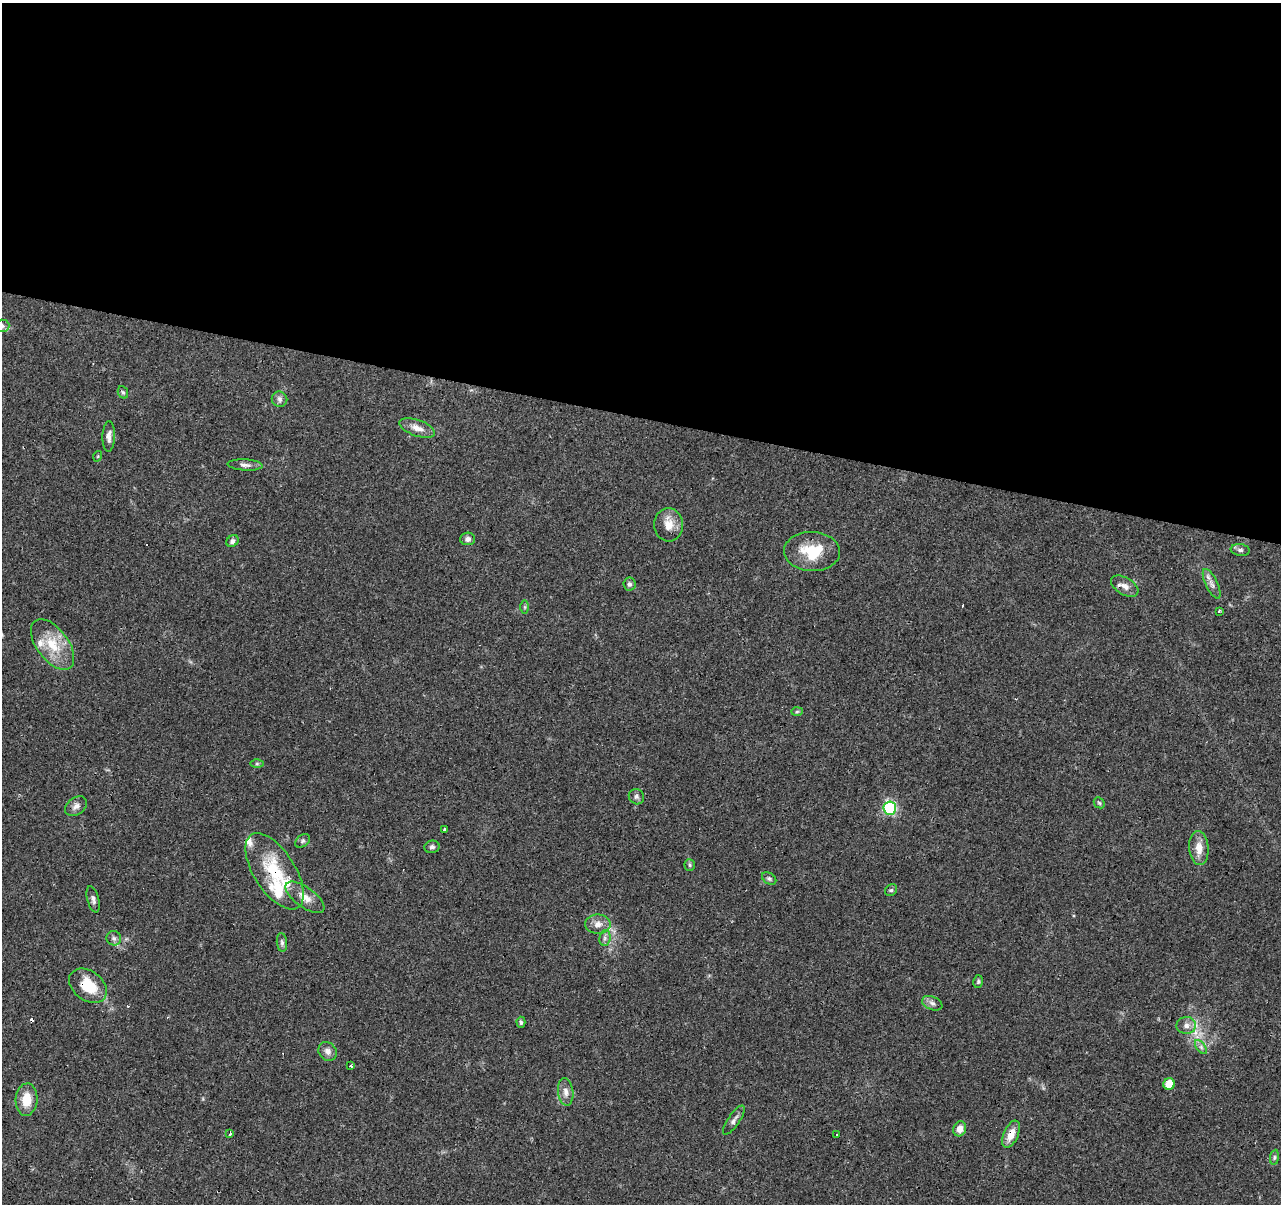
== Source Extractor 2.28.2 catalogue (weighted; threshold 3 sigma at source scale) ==
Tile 3 of 4 x 4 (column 3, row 1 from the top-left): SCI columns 2561-3839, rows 3825-5026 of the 5122 x 5305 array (HDU 1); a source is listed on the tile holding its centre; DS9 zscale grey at full resolution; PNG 1283 x 1206 px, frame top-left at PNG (2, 3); each listed source drawn as its Kron ellipse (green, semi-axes under 4 px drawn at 4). Shown black and unused: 35% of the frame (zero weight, under 3 of 4 exposures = <1% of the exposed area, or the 3 px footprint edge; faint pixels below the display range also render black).
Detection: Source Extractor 2.28.2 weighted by HDU 2 'WHT'; one run over the whole footprint, this tile lists its part. Background 0.0456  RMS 0.0046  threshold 0.0206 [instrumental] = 3 sigma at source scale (4.5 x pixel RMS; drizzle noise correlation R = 1.50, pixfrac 1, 0.0396/0.0396 arcsec/px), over >= 5 px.
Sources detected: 65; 6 cosmic-ray / hot-pixel residue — neither listed nor drawn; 4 inside a brighter listed object's ellipse — not listed separately; the other 55 listed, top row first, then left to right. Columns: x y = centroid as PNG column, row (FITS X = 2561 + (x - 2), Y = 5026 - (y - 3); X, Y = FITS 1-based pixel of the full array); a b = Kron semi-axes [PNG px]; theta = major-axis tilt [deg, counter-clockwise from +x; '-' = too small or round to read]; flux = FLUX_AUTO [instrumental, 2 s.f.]
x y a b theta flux
2 326 7 6 - 1.1
123 392 6 5 - 0.71
280 399 8 7 - 1.7
417 428 18 8 -20 4.1
109 436 15 6 89 2.3
98 456 5 3 - 0.4
245 465 17 5 -3 2
669 525 17 14 -86 5.9
468 539 7 6 - 1.7
232 541 7 5 42 1.4
1240 550 9 6 -7 1.4
812 551 28 19 -2 16
629 584 6 6 - 1.3
1212 584 16 6 -64 2.5
1125 586 15 8 -31 3.1
525 607 7 4 90 0.73
1219 611 4 3 - 0.46
53 645 29 16 -53 14
797 712 6 4 2 0.6
257 764 6 4 0 0.69
636 797 8 7 - 1.3
1099 803 6 4 -45 0.65
76 806 12 8 36 2.3
890 808 7 6 - 55
444 829 4 3 - 0.81
303 841 8 5 41 1
432 847 7 6 - 1.2
1199 848 17 9 -85 5.1
690 865 6 5 - 0.76
275 871 43 20 -57 26
769 878 8 5 -37 0.92
891 890 6 5 - 0.84
305 897 23 10 -36 5.5
93 899 13 6 -75 1.6
598 924 12 9 0 3.5
114 938 7 7 - 1.4
605 938 8 5 83 1.5
282 942 9 5 -84 1.1
978 982 6 4 75 0.76
88 986 21 14 -37 13
932 1003 10 6 -23 1.7
521 1022 5 4 - 0.93
1186 1025 10 8 2 2.6
1201 1047 8 4 -54 1.1
328 1051 10 8 -50 2.3
351 1066 4 3 - 1.3
1169 1084 6 5 - 7.6
566 1092 14 7 -82 2.8
26 1100 16 11 85 8.5
734 1120 17 6 56 1.9
960 1129 8 6 66 3.7
230 1134 4 3 - 1.1
837 1134 2 2 - 0.34
1011 1134 14 7 66 5.3
1274 1157 7 4 82 0.77
Overlapping masked pixels (flux is a lower limit): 4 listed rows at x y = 1125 586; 275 871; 88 986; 1011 1134
Isophote crosses this tile's border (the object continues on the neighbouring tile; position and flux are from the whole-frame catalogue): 1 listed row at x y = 2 326